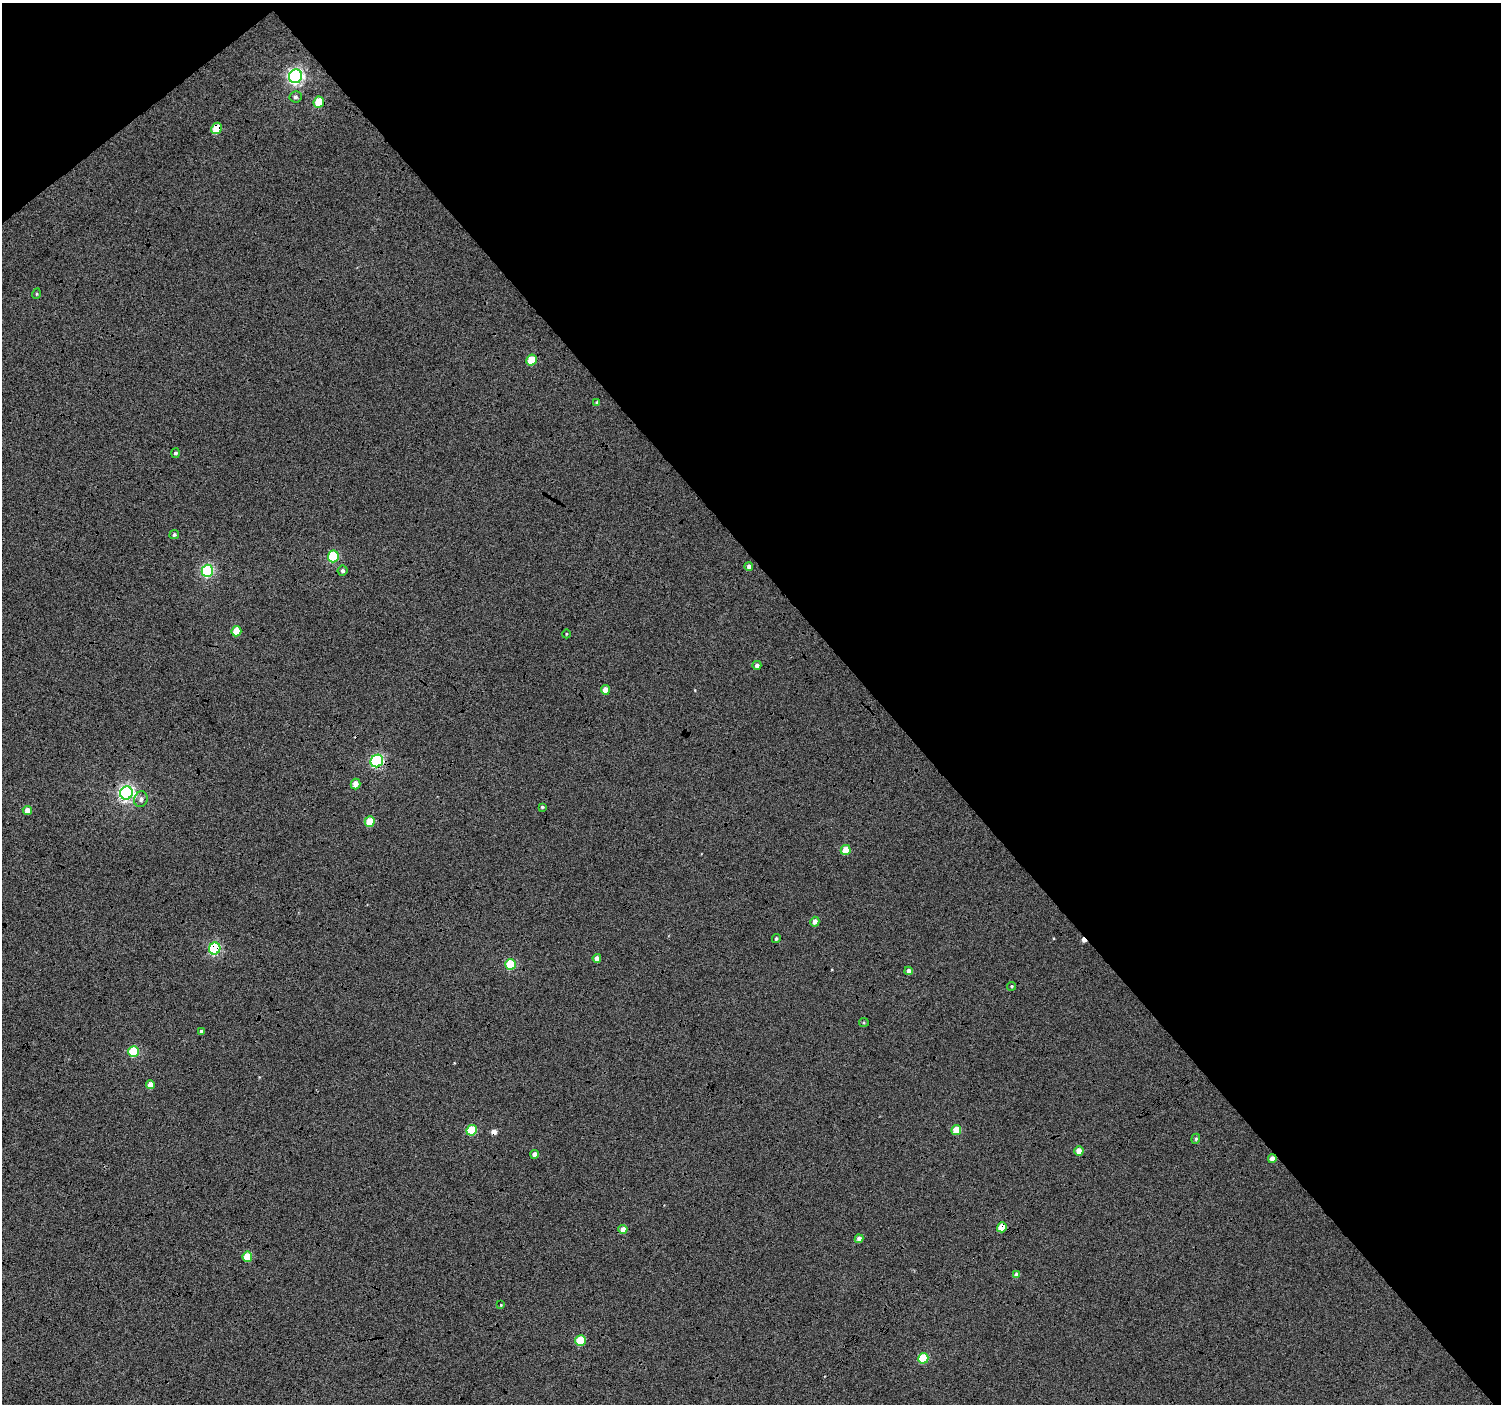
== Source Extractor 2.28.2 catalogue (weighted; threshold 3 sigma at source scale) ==
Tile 3 of 4 x 4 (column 3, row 1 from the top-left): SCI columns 3007-4505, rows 4413-5814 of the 6003 x 5959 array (HDU 1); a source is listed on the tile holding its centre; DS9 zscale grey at full resolution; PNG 1503 x 1406 px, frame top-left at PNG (2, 3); each listed source drawn as its Kron ellipse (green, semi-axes under 4 px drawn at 4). Shown black and unused: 43% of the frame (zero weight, under 4 of 12 exposures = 2% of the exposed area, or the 3 px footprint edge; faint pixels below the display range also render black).
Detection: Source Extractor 2.28.2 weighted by HDU 2 'WHT'; one run over the whole footprint, this tile lists its part. Background -0.0512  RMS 0.021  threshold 0.086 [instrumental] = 3 sigma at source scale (4.09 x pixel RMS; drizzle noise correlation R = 1.36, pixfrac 0.8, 0.0396/0.0396 arcsec/px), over >= 5 px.
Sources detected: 52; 2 cosmic-ray / hot-pixel residue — neither listed nor drawn; the other 50 listed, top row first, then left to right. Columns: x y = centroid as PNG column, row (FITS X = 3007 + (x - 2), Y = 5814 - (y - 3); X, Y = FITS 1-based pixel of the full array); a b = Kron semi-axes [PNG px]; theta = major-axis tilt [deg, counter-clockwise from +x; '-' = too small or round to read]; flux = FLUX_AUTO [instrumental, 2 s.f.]
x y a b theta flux
295 76 7 6 - 610
295 97 6 6 - 4.8
319 102 6 5 - 48
217 128 6 5 - 60
36 294 5 3 - 1.8
531 360 5 5 - 47
597 403 4 3 - 4.3
175 453 5 4 - 4.1
174 535 5 4 - 4.1
333 556 6 5 - 110
749 566 4 4 - 7.2
207 571 6 5 - 260
343 571 5 5 - 5
236 631 5 5 - 42
566 634 4 3 - 1.7
757 665 4 4 - 7.1
605 690 5 4 - 21
377 761 7 6 - 290
355 784 5 5 - 19
126 793 6 6 - 580
141 799 8 7 - 7.7
542 807 4 3 - 2.8
27 810 4 4 - 14
370 822 5 5 - 51
846 850 5 4 - 31
815 922 5 4 - 13
776 939 4 4 - 3.8
215 949 6 5 - 220
597 958 4 4 - 9.6
510 964 5 5 - 110
909 971 4 4 - 9.2
1011 986 5 4 - 2.5
864 1022 5 4 - 2.3
201 1031 4 3 - 3.7
134 1052 5 5 - 100
150 1084 4 4 - 13
472 1130 5 5 - 79
956 1130 5 4 - 47
1196 1139 5 4 - 2.9
1079 1151 4 4 - 27
535 1154 4 4 - 11
1272 1159 4 4 - 16
1002 1227 5 4 - 44
623 1229 4 4 - 17
859 1239 4 4 - 9.9
247 1257 5 4 - 55
1017 1275 4 4 - 11
501 1305 3 3 - 1.4
581 1341 5 5 - 77
923 1358 5 5 - 81
Overlapping masked pixels (flux is a lower limit): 6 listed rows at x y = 319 102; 217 128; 377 761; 215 949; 1272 1159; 1002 1227